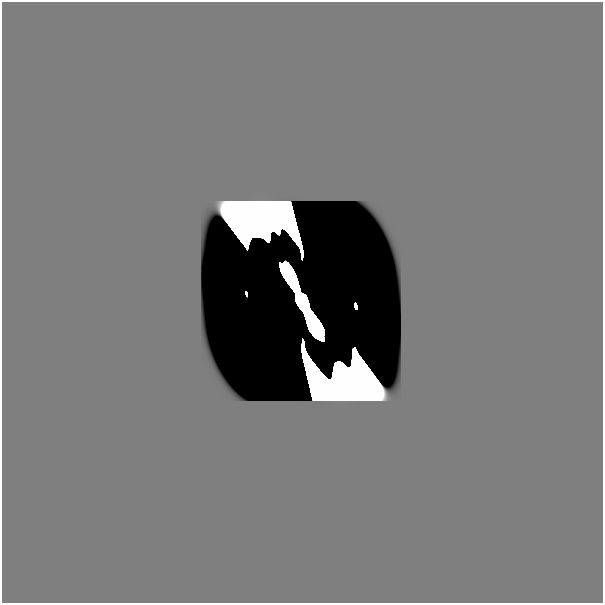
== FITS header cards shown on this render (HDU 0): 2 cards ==
NAXIS1  =                  601
NAXIS2  =                  601

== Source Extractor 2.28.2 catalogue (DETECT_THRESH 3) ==
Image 601 x 601 px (HDU 0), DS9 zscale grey, 1 PNG px = 1 image px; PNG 605 x 605 px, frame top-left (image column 1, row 601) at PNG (2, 2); no overlay
Background 0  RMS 7.0e-45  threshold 2.10e-44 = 3 sigma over >= 5 px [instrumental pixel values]
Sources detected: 7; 3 with non-positive FLUX_AUTO (blend fragments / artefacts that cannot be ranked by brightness) are not listed; the other 4 listed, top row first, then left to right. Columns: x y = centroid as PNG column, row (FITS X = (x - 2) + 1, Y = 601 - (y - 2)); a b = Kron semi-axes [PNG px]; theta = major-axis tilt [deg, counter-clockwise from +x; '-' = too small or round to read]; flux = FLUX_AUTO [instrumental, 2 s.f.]
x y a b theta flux
246 294 4 2 - 2.6e-10
302 301 17 9 -66 1.0e+01
356 306 6 3 -81 2.8e-10
446 591 48 27 0 2.7e-17
At the frame edge (FLAGS 8, measured only in part): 1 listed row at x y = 446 591
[3 non-positive-flux detections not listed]